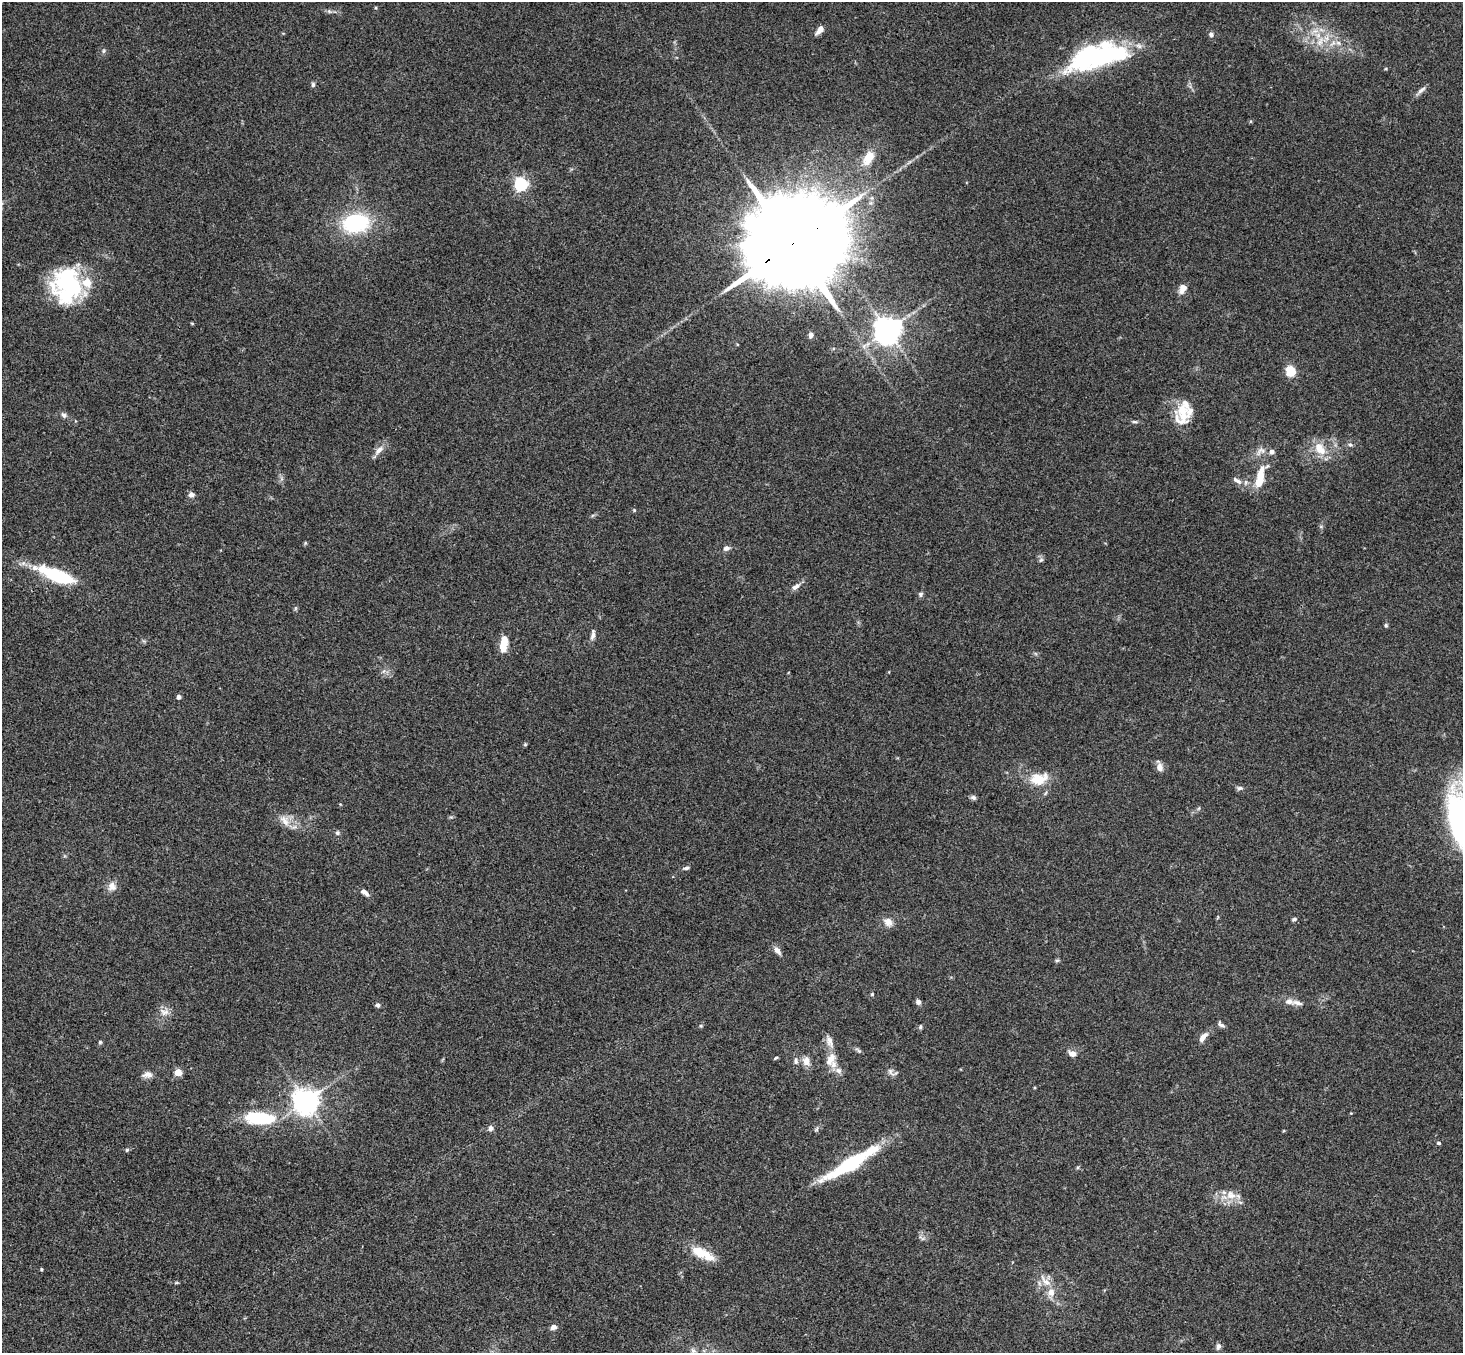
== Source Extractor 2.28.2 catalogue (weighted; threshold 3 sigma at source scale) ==
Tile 7 of 4 x 4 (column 3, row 2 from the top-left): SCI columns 2974-4434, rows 3032-4382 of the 5945 x 5925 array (HDU 1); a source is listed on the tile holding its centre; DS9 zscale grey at full resolution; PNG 1465 x 1355 px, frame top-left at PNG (2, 2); no overlay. Shown black and unused: <1% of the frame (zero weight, under 3 of 4 exposures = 6% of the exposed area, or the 3 px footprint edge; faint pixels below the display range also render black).
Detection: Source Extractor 2.28.2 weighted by HDU 2 'WHT'; one run over the whole footprint, this tile lists its part. Background 0.218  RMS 0.0084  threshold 0.0379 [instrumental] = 3 sigma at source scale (4.5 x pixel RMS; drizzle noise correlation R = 1.50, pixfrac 1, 0.05/0.05 arcsec/px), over >= 5 px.
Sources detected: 101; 4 inside a brighter object's white glare — not listed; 7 inside a brighter listed object's ellipse — not listed separately; the other 90 listed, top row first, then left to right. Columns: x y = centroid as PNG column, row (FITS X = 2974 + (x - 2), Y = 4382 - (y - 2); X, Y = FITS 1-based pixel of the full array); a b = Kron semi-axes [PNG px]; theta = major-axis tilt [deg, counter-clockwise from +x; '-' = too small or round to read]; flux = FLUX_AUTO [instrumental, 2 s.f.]
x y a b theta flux
329 11 7 4 -19 1.6
820 30 10 5 53 5.8
1211 34 7 6 - 2.6
1320 42 16 8 65 8.9
1338 43 7 6 - 3.1
1094 56 60 25 17 130
313 85 7 5 89 1.6
1422 90 15 5 40 3.1
868 158 23 13 60 14
521 184 6 6 - 170
355 223 34 24 10 63
793 244 45 20 32 29000
66 277 47 22 33 58
1183 288 11 8 68 7
192 323 5 3 - 0.73
887 330 8 8 - 1100
810 335 7 5 85 2.6
1291 371 10 9 - 16
1182 412 27 19 -88 24
64 415 9 6 -40 2.6
1135 422 8 4 -1 1.4
1350 445 7 5 -20 1.6
1320 449 22 13 -55 15
379 450 15 7 43 5.8
1260 451 16 9 37 6.3
1260 476 21 9 79 16
1237 480 15 6 -32 4.6
191 495 6 5 - 4.1
634 510 4 4 - 0.84
305 543 6 4 73 0.96
726 548 9 7 20 3
1041 560 7 5 43 1.7
56 575 42 12 -21 59
796 586 14 7 33 4.1
920 594 6 6 - 1.9
1386 625 6 4 -70 1.2
593 634 12 6 80 3.6
504 644 17 8 80 15
179 697 4 4 - 3.9
525 744 5 5 - 1
1159 767 14 7 -76 4.6
1039 779 18 12 11 20
1240 788 8 5 3 2.1
973 797 8 6 -25 2
1462 820 58 26 -81 200
285 821 19 10 -58 8.6
337 833 6 6 - 1.7
686 868 8 4 6 2
112 886 13 11 -80 5.9
364 892 10 5 -37 4.3
1294 919 6 4 19 1.8
888 922 12 10 -42 6.3
777 950 10 6 -53 4.5
1057 960 6 4 1 1.2
872 994 5 4 - 0.97
1289 1001 12 7 -6 5
918 1002 7 5 -52 2.5
377 1005 6 5 - 2.1
164 1012 14 10 -12 6.1
1221 1025 10 5 -37 2.6
701 1026 5 4 - 0.94
920 1027 6 4 77 1.3
1203 1037 14 6 51 5.9
829 1041 19 9 -72 6.6
100 1042 5 5 - 1.1
858 1050 10 4 -39 1.8
1073 1054 9 6 -11 5.4
776 1058 6 3 28 1
830 1060 21 11 65 11
796 1061 9 6 -84 2.7
806 1061 11 9 -84 6.6
838 1070 11 8 -32 5.2
178 1072 5 4 - 20
891 1072 14 6 -46 3.5
147 1075 13 8 5 4.8
306 1101 8 8 - 920
260 1118 33 12 -6 50
491 1128 7 6 - 3.4
817 1129 7 4 71 1.3
1439 1143 4 4 - 1.6
127 1150 5 5 - 1.5
851 1163 64 11 31 74
1231 1195 16 12 -18 11
700 1252 32 12 -24 18
41 1269 4 4 - 0.91
1045 1281 21 8 -47 8.8
177 1283 6 3 0 1
553 1327 6 5 - 4.2
1218 1346 8 6 79 2.6
693 1351 11 6 -58 3.9
Overlapping masked pixels (flux is a lower limit): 1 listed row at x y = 793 244
Isophote crosses this tile's border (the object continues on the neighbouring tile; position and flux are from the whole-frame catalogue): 2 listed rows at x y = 1462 820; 693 1351